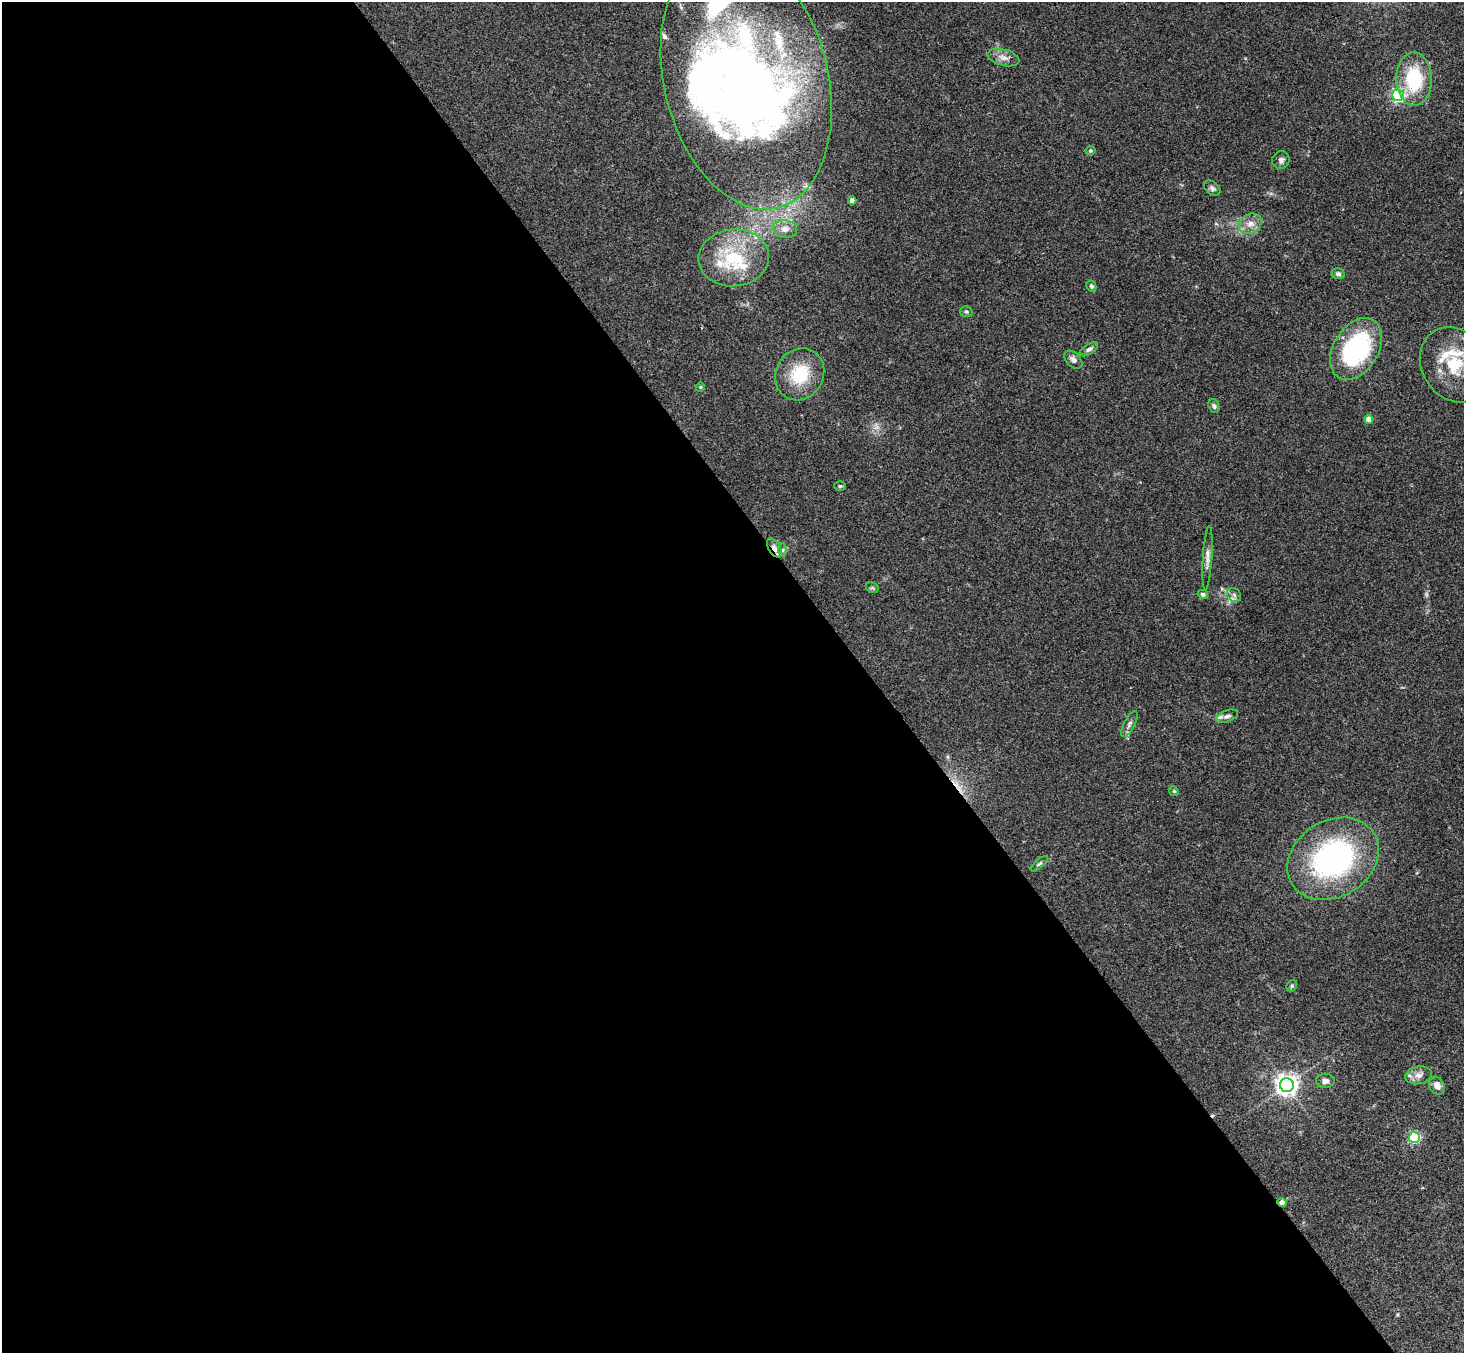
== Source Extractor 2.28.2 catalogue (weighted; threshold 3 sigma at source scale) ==
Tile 9 of 4 x 4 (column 1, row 3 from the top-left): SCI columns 54-1515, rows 1683-3033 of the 5950 x 5930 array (HDU 1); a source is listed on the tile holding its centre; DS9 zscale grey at full resolution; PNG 1466 x 1355 px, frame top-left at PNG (2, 2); each listed source drawn as its Kron ellipse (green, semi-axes under 4 px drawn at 4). Shown black and unused: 59% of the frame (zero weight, under 3 of 4 exposures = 6% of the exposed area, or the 3 px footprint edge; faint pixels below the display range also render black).
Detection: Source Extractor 2.28.2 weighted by HDU 2 'WHT'; one run over the whole footprint, this tile lists its part. Background 0.153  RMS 0.0072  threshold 0.0324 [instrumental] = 3 sigma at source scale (4.5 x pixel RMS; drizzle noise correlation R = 1.50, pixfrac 1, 0.05/0.05 arcsec/px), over >= 5 px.
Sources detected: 55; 2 too faint to see at this stretch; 2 inside a brighter object's white glare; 1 cosmic-ray / hot-pixel residue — neither listed nor drawn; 9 inside a brighter listed object's ellipse — not listed separately; the other 41 listed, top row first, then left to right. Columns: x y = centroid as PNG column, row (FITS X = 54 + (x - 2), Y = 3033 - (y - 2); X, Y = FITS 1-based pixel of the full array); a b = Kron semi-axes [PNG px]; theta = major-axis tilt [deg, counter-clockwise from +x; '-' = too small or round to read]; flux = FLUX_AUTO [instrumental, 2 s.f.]
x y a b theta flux
1003 58 16 8 -15 4.9
1414 79 26 18 -89 41
746 80 132 82 -76 610
1398 95 5 5 - 120
1090 151 5 5 - 1.1
1281 160 9 8 - 2.9
1212 188 9 6 -37 2.2
852 200 4 4 - 5.4
1250 224 12 9 33 5.8
785 229 12 9 -6 5.7
734 258 35 28 5 48
1338 274 7 5 -14 2
1091 286 6 5 - 1.3
966 312 6 5 - 1.4
1089 349 10 5 32 2.3
1356 349 34 22 58 82
1073 360 11 7 -45 3
1455 365 39 32 -58 42
800 374 27 23 60 31
700 387 5 4 - 0.79
1214 406 7 5 -73 1.6
1368 419 4 4 - 8.7
840 486 6 4 3 1
774 548 11 5 -59 4.1
782 550 7 4 -90 1.3
1207 558 32 4 86 4.4
872 588 7 5 -29 1.1
1203 594 5 4 - 2.3
1234 595 8 6 -46 2.2
1227 716 11 5 21 2.3
1129 724 14 5 63 2.7
1174 791 5 4 - 0.94
1333 859 48 38 32 150
1039 864 11 4 40 1.5
1292 986 6 5 - 1.2
1419 1075 13 9 10 4.5
1325 1081 9 7 -2 3.4
1287 1085 7 7 - 510
1437 1086 9 7 -62 4.5
1414 1137 5 5 - 89
1282 1202 4 4 - 3.5
Overlapping masked pixels (flux is a lower limit): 2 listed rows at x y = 774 548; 1282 1202
Isophote crosses this tile's border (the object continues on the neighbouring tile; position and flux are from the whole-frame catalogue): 1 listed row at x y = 1455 365